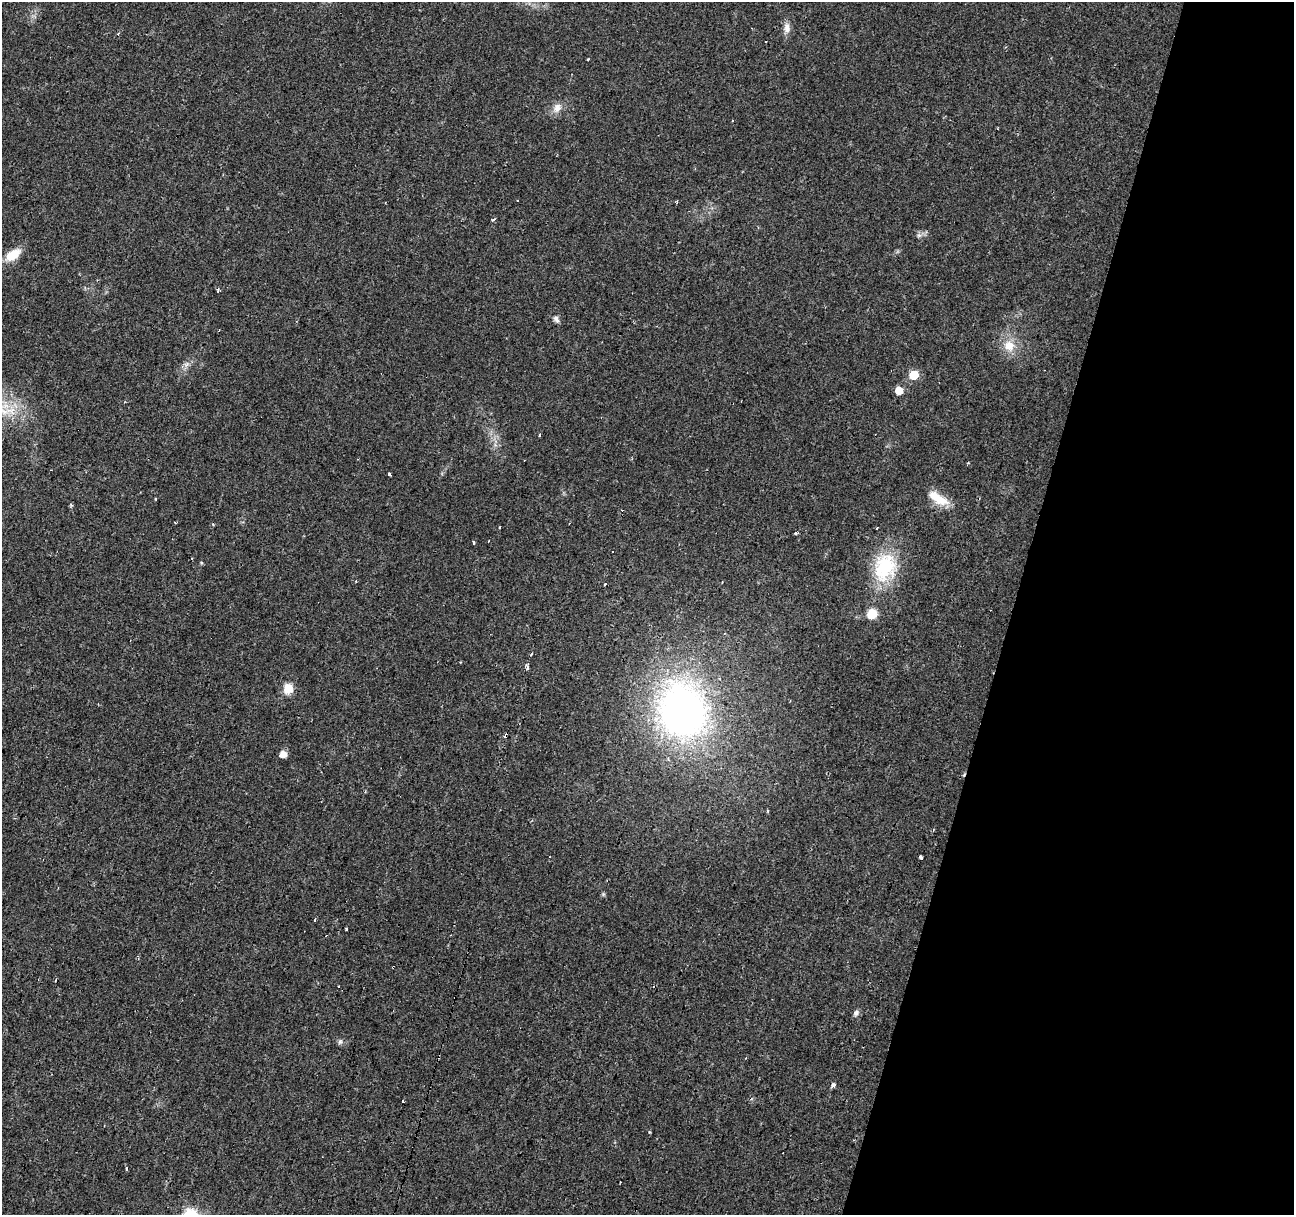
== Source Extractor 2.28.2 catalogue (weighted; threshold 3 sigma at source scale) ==
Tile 8 of 4 x 4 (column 4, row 2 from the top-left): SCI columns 3876-5167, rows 2646-3858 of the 5172 x 5351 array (HDU 1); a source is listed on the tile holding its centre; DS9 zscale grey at full resolution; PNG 1296 x 1217 px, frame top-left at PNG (2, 2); no overlay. Shown black and unused: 22% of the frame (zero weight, under 2 of 3 exposures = <1% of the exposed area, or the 3 px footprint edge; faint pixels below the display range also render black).
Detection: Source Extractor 2.28.2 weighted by HDU 2 'WHT'; one run over the whole footprint, this tile lists its part. Background 0.0242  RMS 0.004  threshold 0.0181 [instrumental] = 3 sigma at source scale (4.5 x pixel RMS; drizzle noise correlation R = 1.50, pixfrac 1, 0.0396/0.0396 arcsec/px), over >= 5 px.
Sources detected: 52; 11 cosmic-ray / hot-pixel residue — not listed; the other 41 listed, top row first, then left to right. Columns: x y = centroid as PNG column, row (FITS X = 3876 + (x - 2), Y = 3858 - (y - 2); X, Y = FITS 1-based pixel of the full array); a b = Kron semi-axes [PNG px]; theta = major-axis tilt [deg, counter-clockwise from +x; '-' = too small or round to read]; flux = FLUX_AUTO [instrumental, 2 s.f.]
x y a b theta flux
787 28 14 8 -89 2.6
766 41 2 2 - 0.32
588 59 3 3 - 0.99
557 108 13 11 62 3.2
677 202 3 3 - 0.53
492 220 4 3 - 0.83
919 235 6 6 - 1.1
13 255 20 11 33 6.8
218 290 5 3 - 0.61
556 319 10 6 -60 1.5
1009 346 18 15 -51 7.1
187 364 7 4 19 1.2
914 375 7 7 - 9.7
899 390 7 6 - 5.4
11 411 18 10 4 7.2
539 435 3 3 - 1.2
389 474 3 3 - 2.5
938 498 30 11 -32 7.8
155 499 3 2 - 0.56
500 527 3 3 - 1.1
795 533 4 4 - 0.51
474 542 4 2 - 0.79
885 567 40 30 73 26
722 582 2 2 - 0.32
605 584 3 3 - 1.7
872 614 10 9 - 6.7
531 654 4 3 - 0.5
527 668 6 4 87 0.87
288 689 12 10 88 5.1
683 710 53 46 -69 180
506 737 4 3 - 28
283 754 6 5 - 4.4
921 858 5 3 - 4.8
315 920 3 3 - 1.6
347 929 3 3 - 1.3
856 1013 8 7 - 1.3
340 1042 7 5 68 0.89
833 1085 6 5 - 0.99
403 1101 3 3 - 0.73
649 1132 3 3 - 0.47
127 1168 3 3 - 2.6
Overlapping masked pixels (flux is a lower limit): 1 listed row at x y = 506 737
Isophote crosses this tile's border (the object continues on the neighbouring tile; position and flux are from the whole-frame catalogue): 1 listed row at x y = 11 411